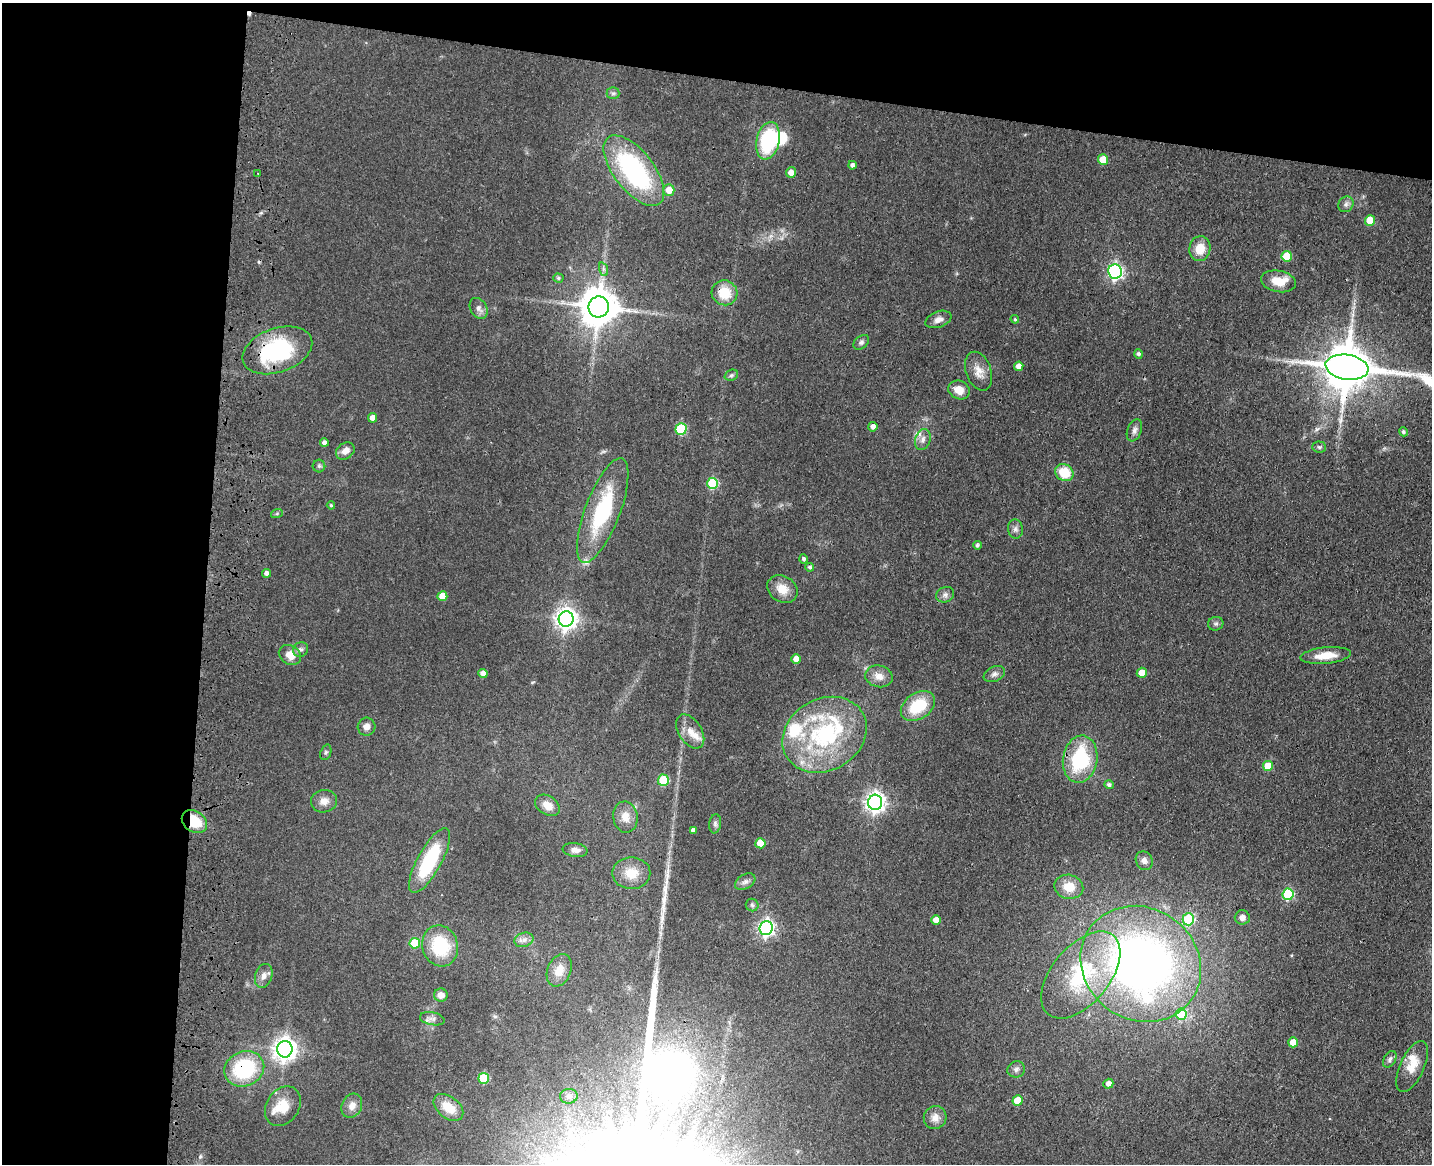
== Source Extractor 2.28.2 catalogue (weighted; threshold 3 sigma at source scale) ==
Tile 1 of 3 x 4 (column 1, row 1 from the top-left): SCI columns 334-1763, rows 3506-4667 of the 4844 x 4684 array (HDU 1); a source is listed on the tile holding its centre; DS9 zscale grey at full resolution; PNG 1434 x 1166 px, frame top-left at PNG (2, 3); each listed source drawn as its Kron ellipse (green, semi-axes under 4 px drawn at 4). Shown black and unused: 21% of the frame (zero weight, under 3 of 4 exposures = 6% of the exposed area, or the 3 px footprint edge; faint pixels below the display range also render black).
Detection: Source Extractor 2.28.2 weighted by HDU 2 'WHT'; one run over the whole footprint, this tile lists its part. Background 0.0658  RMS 0.0061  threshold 0.0276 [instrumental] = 3 sigma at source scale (4.5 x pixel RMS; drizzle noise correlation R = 1.50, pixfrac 1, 0.05/0.05 arcsec/px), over >= 5 px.
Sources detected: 128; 2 inside a brighter object's white glare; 2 cosmic-ray / hot-pixel residue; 1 long thin detection or spike segment (spike, bleed or trail) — neither listed nor drawn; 8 inside a brighter listed object's ellipse — not listed separately; the other 115 listed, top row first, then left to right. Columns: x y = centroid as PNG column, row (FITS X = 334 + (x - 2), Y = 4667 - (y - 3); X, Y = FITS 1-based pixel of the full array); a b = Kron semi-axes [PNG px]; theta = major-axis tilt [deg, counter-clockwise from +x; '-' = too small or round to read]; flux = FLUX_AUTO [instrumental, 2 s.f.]
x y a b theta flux
613 93 6 6 - 1.5
768 141 19 11 77 42
1103 160 5 5 - 12
852 165 4 4 - 1.9
634 171 42 20 -52 93
791 172 5 5 - 4.9
258 173 3 2 - 0.73
669 190 5 5 - 9.5
1346 204 8 7 - 2.1
1370 220 5 5 - 14
1200 249 12 10 81 9.7
1287 256 5 5 - 13
603 269 7 4 -72 1.3
1115 271 7 6 - 150
558 278 5 4 - 1.1
1278 281 18 10 -10 10
724 293 13 12 - 14
599 307 10 10 - 1700
479 308 11 8 -59 3
938 319 13 8 21 3.5
1015 319 4 4 - 0.65
861 342 9 6 41 1.7
277 350 36 22 19 59
1138 354 5 4 - 1.4
1019 366 4 4 - 4.5
1347 367 22 12 -9 3100
979 371 20 12 -71 7.1
731 375 7 5 21 1.2
959 390 11 9 -24 6.9
373 418 5 4 - 4.8
873 427 5 4 - 3
681 429 6 5 - 39
1134 430 11 7 69 2.5
1403 432 5 4 - 1.4
923 439 11 7 73 3
324 443 4 4 - 2.2
1319 447 7 5 -2 1.2
345 451 10 7 35 4.2
319 466 6 6 - 1.3
1064 472 9 8 - 15
713 483 5 5 - 34
331 505 4 4 - 0.78
603 510 55 17 69 53
277 513 6 4 20 0.8
1015 529 9 7 -81 2.2
977 545 4 4 - 1.4
803 559 4 4 - 1.5
810 567 4 4 - 1.2
266 573 4 4 - 2.4
782 589 16 13 -32 8.5
945 595 9 7 24 2.3
442 596 5 5 - 7.9
566 619 8 7 - 390
1216 624 8 6 17 1.6
301 649 8 7 - 1.9
290 655 12 9 -32 7.1
1326 656 25 8 5 10
796 659 5 4 - 5.8
483 673 4 4 - 4
1142 673 5 5 - 8.7
994 674 11 7 24 2.5
879 676 14 11 -13 5.7
918 706 19 13 34 25
367 727 9 9 - 3.8
690 731 19 11 -57 7.4
825 735 44 35 30 73
326 752 8 5 71 1.1
1080 759 24 17 80 47
1268 766 5 5 - 14
663 780 5 5 - 29
1109 785 5 4 - 1.5
324 801 13 11 9 5
875 802 7 7 - 330
547 805 13 9 -33 6.5
625 817 15 12 -82 7.1
194 822 13 10 -35 19
715 824 9 6 82 1.6
693 830 4 4 - 2.2
760 843 5 5 - 12
575 850 12 7 -8 3.9
429 861 36 12 61 45
1144 861 9 8 - 3
631 873 19 16 0 11
745 882 11 7 31 2.4
1069 887 14 12 -13 10
1288 894 6 5 - 38
752 905 6 6 - 1.3
1242 917 7 7 - 3.5
1188 919 6 6 - 34
936 920 5 4 - 5.1
766 928 7 6 - 190
524 940 10 7 19 2.9
415 943 5 5 - 19
440 946 21 18 -74 32
1141 964 62 56 -35 380
559 970 17 11 68 8.3
1081 975 51 29 50 56
264 976 12 8 71 3.7
441 995 7 6 - 4.4
1181 1014 5 5 - 30
432 1019 13 6 -11 2.6
1293 1042 5 4 - 7.7
285 1049 8 7 - 480
1390 1059 9 6 60 1.9
1412 1066 27 12 65 11
244 1069 20 17 23 46
1016 1069 9 8 - 2.3
484 1078 5 5 - 25
1108 1084 5 4 - 3
569 1096 9 7 3 2.4
1017 1100 5 5 - 12
283 1106 21 16 56 13
352 1106 12 9 63 4.4
448 1107 17 10 -38 11
935 1118 11 11 - 5.1
Overlapping masked pixels (flux is a lower limit): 5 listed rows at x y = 724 293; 277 350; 1347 367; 194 822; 244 1069
Isophote crosses this tile's border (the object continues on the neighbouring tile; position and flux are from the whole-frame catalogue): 1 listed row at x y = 1347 367